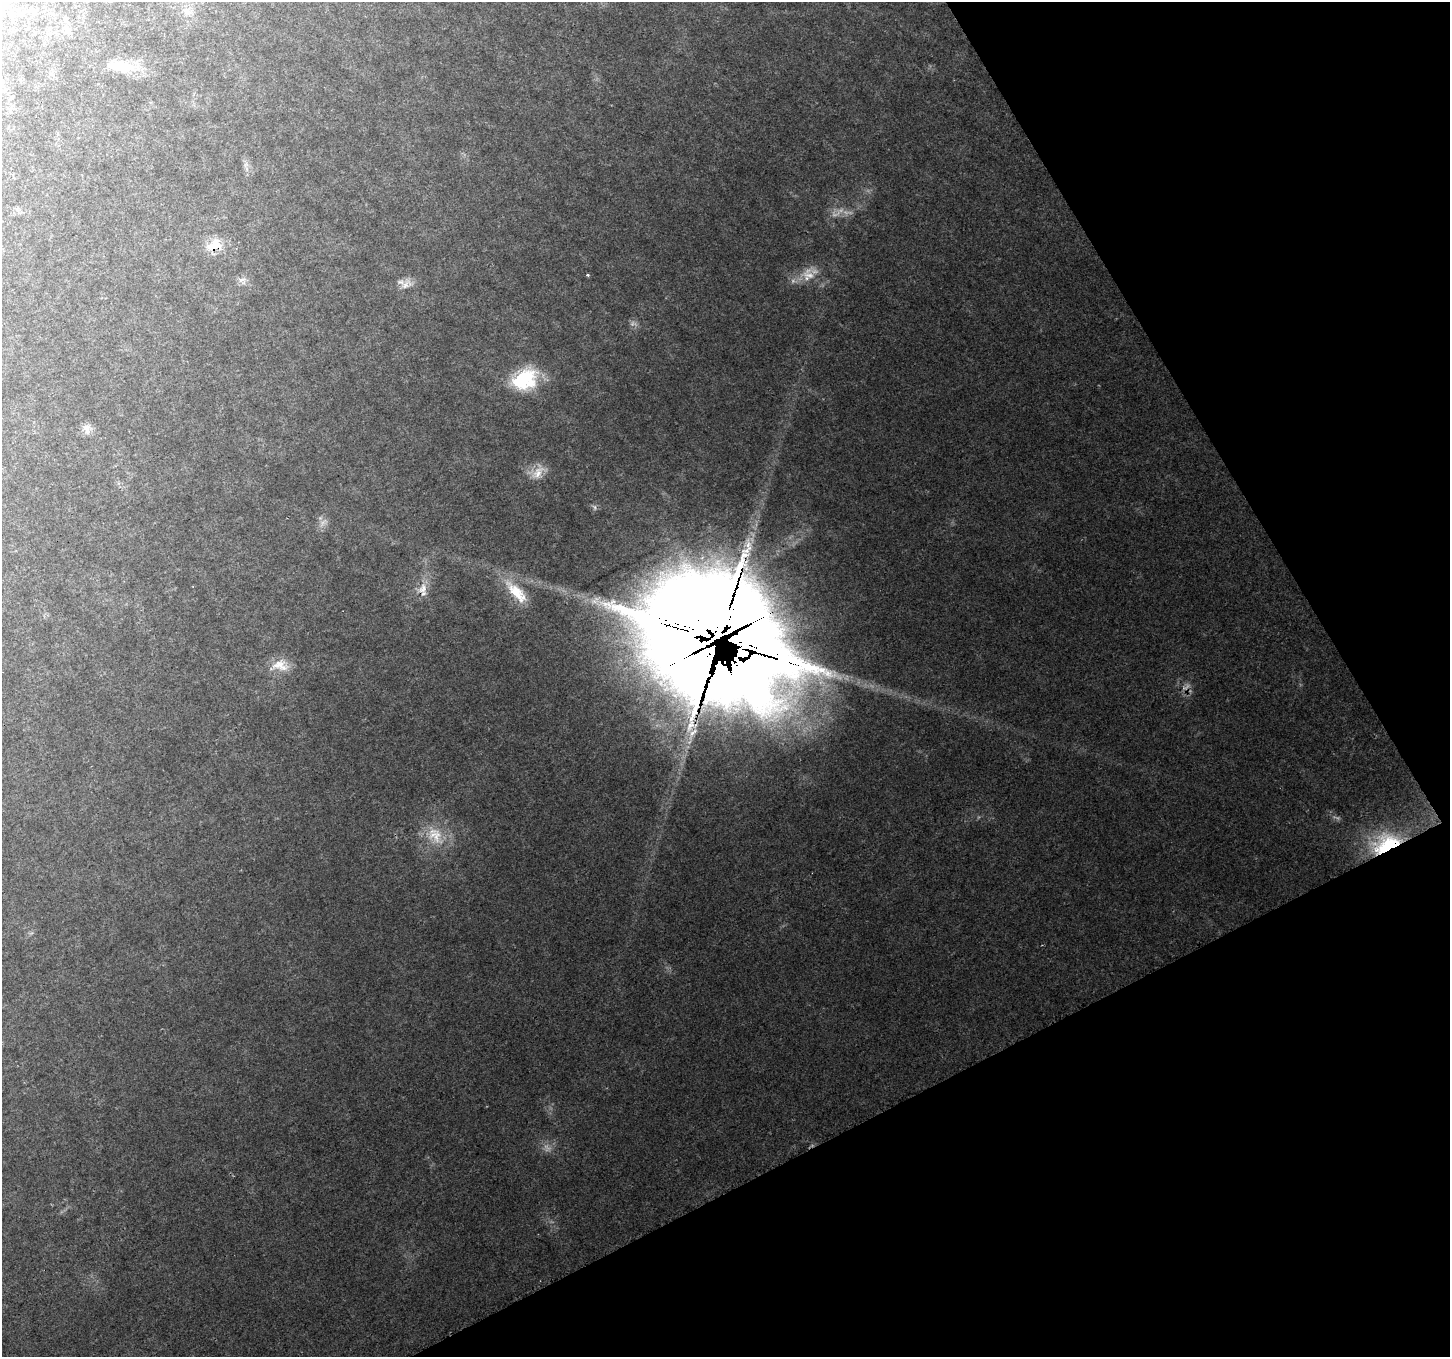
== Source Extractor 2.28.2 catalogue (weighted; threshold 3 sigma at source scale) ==
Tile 12 of 4 x 4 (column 4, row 3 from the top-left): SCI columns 4368-5815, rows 1530-2884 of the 5822 x 5712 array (HDU 1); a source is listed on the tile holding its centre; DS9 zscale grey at full resolution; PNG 1452 x 1359 px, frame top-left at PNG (2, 2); no overlay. Shown black and unused: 25% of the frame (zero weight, under 2 of 3 exposures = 1% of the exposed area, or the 3 px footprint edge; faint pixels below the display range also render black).
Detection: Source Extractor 2.28.2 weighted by HDU 2 'WHT'; one run over the whole footprint, this tile lists its part. Background 0.112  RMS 0.0093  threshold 0.0419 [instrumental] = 3 sigma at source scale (4.5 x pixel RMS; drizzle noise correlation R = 1.50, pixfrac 1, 0.0396/0.0396 arcsec/px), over >= 5 px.
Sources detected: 26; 4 too faint to see at this stretch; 1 inside a brighter object's white glare — not listed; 3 inside a brighter listed object's ellipse — not listed separately; the other 18 listed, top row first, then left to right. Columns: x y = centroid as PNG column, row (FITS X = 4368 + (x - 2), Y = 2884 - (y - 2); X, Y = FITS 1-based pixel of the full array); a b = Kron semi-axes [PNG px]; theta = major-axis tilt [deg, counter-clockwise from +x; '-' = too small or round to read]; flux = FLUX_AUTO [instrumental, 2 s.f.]
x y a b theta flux
2 8 13 8 68 11
67 29 10 7 -83 4.2
116 66 25 14 -27 17
213 246 22 11 27 18
587 275 4 3 - 1
809 275 19 8 -12 11
242 280 10 3 21 2
405 285 11 8 43 6.4
525 380 31 22 27 53
87 429 16 8 -76 5.9
537 473 21 10 52 11
595 507 7 4 -71 1.6
422 588 17 10 48 10
517 592 35 13 -47 29
715 631 69 48 -5 8600
280 665 24 14 -14 15
435 835 26 18 -57 26
1387 844 37 23 30 79
Overlapping masked pixels (flux is a lower limit): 4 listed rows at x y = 213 246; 422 588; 715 631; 1387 844
Isophote crosses this tile's border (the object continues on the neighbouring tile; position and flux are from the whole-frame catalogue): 1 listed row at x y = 2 8